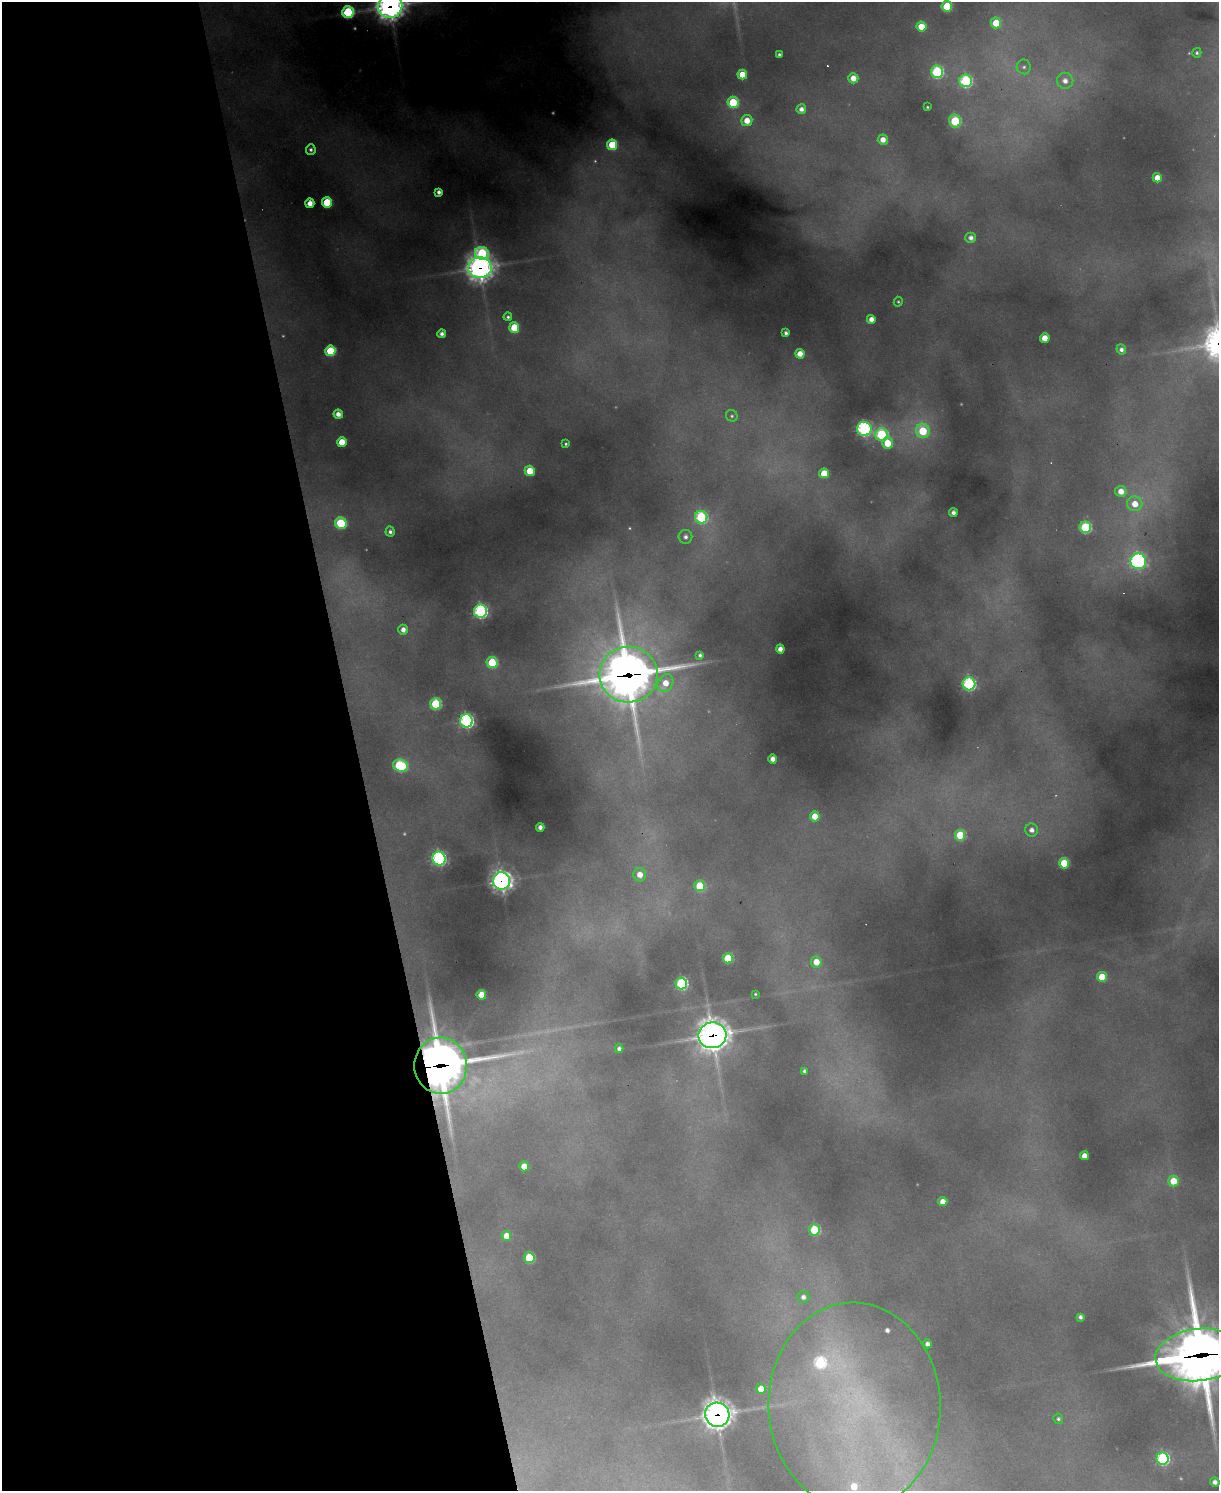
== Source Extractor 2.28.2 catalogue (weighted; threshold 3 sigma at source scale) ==
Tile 5 of 4 x 3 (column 1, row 2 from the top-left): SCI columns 1-1217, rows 1738-3226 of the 4869 x 4851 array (HDU 1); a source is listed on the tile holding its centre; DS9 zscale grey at full resolution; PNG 1221 x 1493 px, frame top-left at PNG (2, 2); each listed source drawn as its Kron ellipse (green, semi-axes under 4 px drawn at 4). Shown black and unused: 29% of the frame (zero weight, under 2 of 3 exposures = <1% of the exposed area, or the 3 px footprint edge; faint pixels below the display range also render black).
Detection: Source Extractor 2.28.2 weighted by HDU 2 'WHT'; one run over the whole footprint, this tile lists its part. Background 0.716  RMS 0.024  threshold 0.108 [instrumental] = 3 sigma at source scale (4.5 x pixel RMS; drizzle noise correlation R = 1.50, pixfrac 1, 0.05/0.05 arcsec/px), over >= 5 px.
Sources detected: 125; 11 too faint to see at this stretch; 1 inside a brighter object's white glare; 1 cosmic-ray / hot-pixel residue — neither listed nor drawn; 7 inside a brighter listed object's ellipse — not listed separately; the other 105 listed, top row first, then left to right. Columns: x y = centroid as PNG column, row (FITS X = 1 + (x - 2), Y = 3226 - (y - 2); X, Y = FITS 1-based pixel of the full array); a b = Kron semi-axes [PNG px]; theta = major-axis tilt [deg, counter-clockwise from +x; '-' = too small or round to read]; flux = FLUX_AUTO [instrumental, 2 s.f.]
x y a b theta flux
390 6 12 12 - 2900
947 6 5 5 - 140
348 12 6 6 - 360
996 23 5 5 - 88
921 27 5 5 - 65
1197 53 5 4 - 6.5
779 54 4 3 - 5.2
1024 67 7 7 - 9.8
937 72 6 6 - 420
742 74 5 4 - 64
853 78 5 5 - 34
966 81 6 6 - 470
1065 81 8 8 - 26
733 102 5 5 - 180
927 107 3 3 - 3.5
801 109 5 5 - 18
747 121 5 5 - 45
955 121 6 6 - 210
883 140 5 5 - 29
612 145 5 5 - 140
311 150 5 5 - 8.8
1157 178 5 4 - 40
439 192 4 4 - 15
327 202 5 5 - 150
310 203 5 4 - 33
971 238 5 5 - 17
482 253 7 6 - 360
480 268 11 10 - 2600
898 302 5 4 - 4
508 317 4 4 - 6.3
871 319 4 4 - 26
514 327 5 5 - 110
786 333 4 4 - 11
442 334 4 4 - 15
1045 338 5 4 - 42
1121 349 5 4 - 11
330 351 5 5 - 180
800 354 5 4 - 37
338 414 4 4 - 24
732 416 6 5 - 5.4
864 429 7 7 - 600
923 431 7 7 - 160
882 435 6 6 - 360
342 442 5 5 - 69
887 443 6 5 - 72
566 444 3 3 - 4.6
530 471 5 5 - 87
824 473 5 5 - 90
1121 491 6 5 - 39
1135 504 7 7 - 50
953 513 4 4 - 16
701 517 6 6 - 360
341 523 6 5 - 200
1085 527 6 5 - 330
390 532 5 4 - 9.5
685 537 7 7 - 13
1138 561 8 8 - 780
480 611 6 6 - 700
403 630 5 5 - 21
780 649 4 4 - 25
700 655 4 4 - 7.8
492 662 5 5 - 200
629 675 29 28 - 6500
665 683 9 7 57 46
969 684 6 6 - 540
436 704 5 5 - 260
466 721 6 6 - 740
773 759 4 4 - 25
400 766 7 6 - 340
815 816 5 5 - 53
540 827 4 4 - 18
1032 830 6 6 - 19
960 835 5 5 - 180
439 859 7 6 - 640
1064 863 5 5 - 140
640 875 7 6 - 34
502 881 9 8 - 1600
700 886 5 5 - 150
728 958 5 5 - 150
816 962 5 5 - 50
1102 977 5 5 - 85
681 983 6 5 - 480
755 994 3 3 - 3.8
481 995 5 4 - 78
712 1035 14 13 - 4200
619 1049 4 4 - 12
441 1066 28 26 -86 5800
804 1071 4 3 - 7.9
1084 1156 4 4 - 30
524 1166 5 4 - 60
1173 1181 5 5 - 70
943 1201 4 4 - 30
814 1230 5 5 - 210
506 1236 5 4 - 40
529 1258 5 5 - 190
803 1297 6 6 - 16
1080 1317 4 4 - 11
927 1344 4 4 - 15
1199 1355 44 26 7 15000
761 1389 5 4 - 52
855 1406 103 86 -87 1100
717 1415 12 12 - 2900
1058 1419 5 5 - 6.6
1163 1459 6 6 - 510
1215 1482 5 4 - 18
Overlapping masked pixels (flux is a lower limit): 8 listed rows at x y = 390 6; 480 268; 629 675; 502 881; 712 1035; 441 1066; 1199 1355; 717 1415
Isophote crosses this tile's border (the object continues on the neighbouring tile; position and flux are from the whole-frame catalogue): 2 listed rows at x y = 390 6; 1199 1355